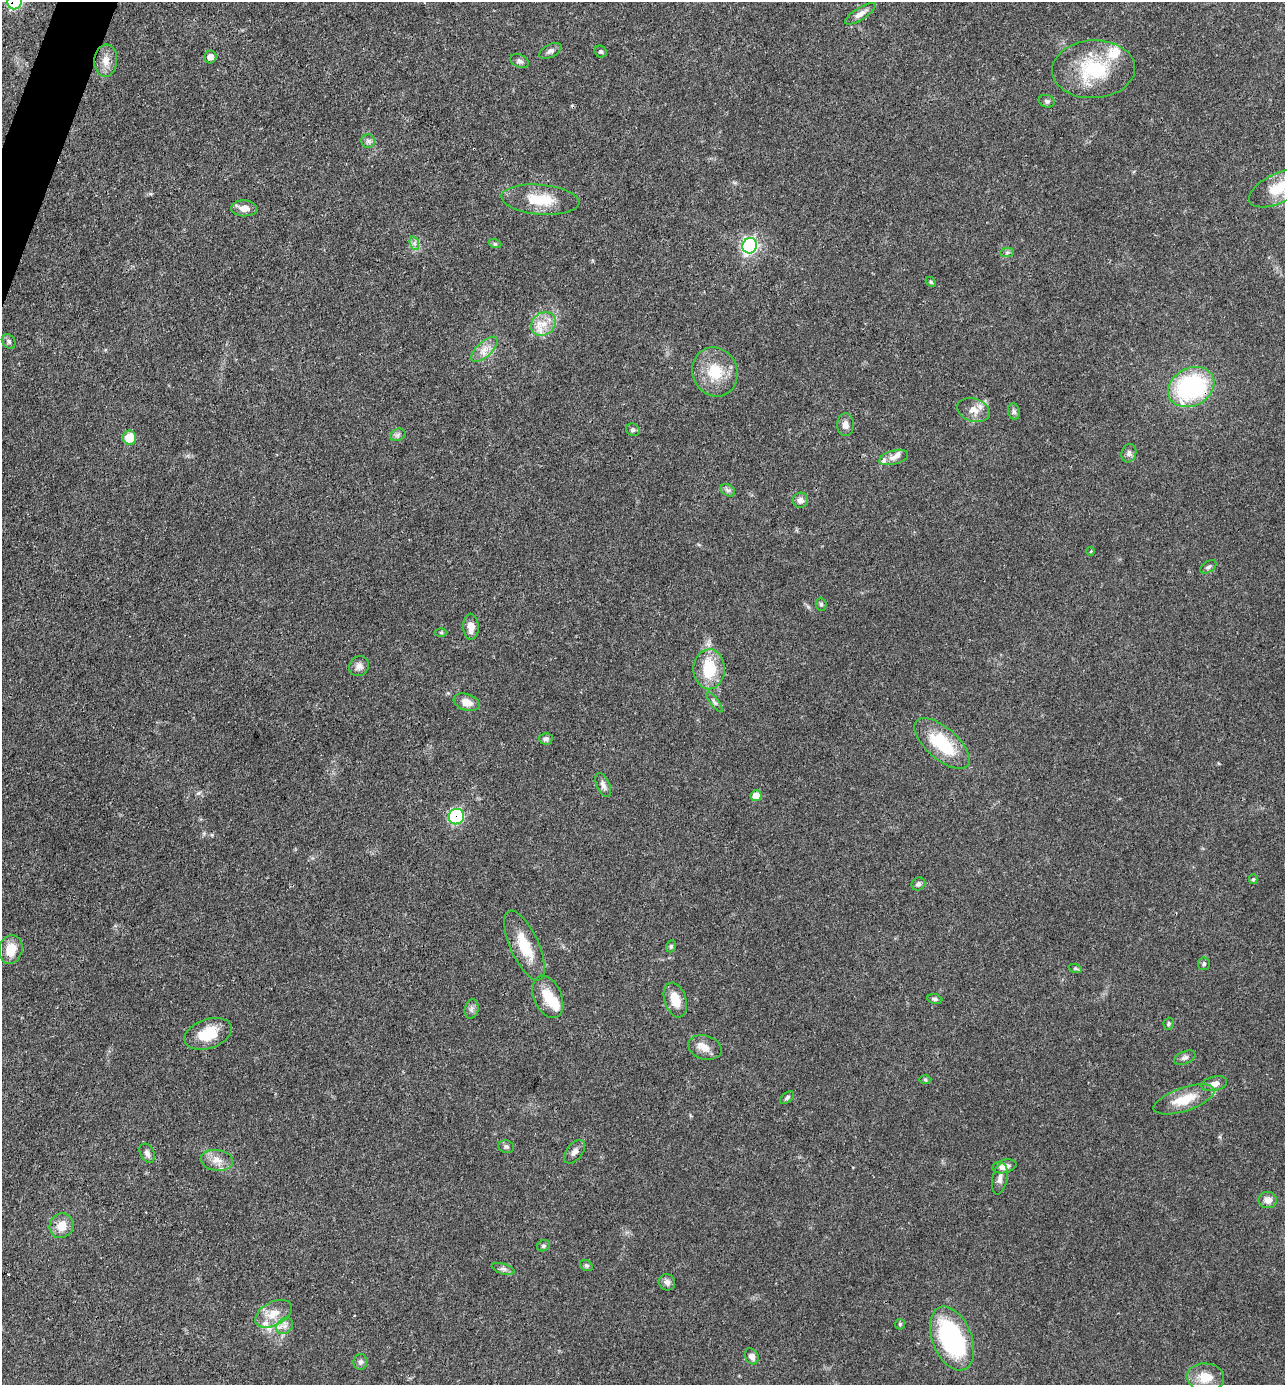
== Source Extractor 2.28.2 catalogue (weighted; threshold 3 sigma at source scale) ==
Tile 11 of 4 x 4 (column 3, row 3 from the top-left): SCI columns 2708-3990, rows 1383-2765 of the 5547 x 5532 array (HDU 1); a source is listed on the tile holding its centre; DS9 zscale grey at full resolution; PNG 1287 x 1387 px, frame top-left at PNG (2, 2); each listed source drawn as its Kron ellipse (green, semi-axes under 4 px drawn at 4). Shown black and unused: <1% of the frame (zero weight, under 3 of 4 exposures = <1% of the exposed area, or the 3 px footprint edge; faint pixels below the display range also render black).
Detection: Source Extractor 2.28.2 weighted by HDU 2 'WHT'; one run over the whole footprint, this tile lists its part. Background 0.102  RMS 0.0041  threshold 0.0183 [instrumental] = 3 sigma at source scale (4.5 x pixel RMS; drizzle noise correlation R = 1.50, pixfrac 1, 0.05/0.05 arcsec/px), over >= 5 px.
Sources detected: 94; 1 inside a brighter object's white glare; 2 cosmic-ray / hot-pixel residue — neither listed nor drawn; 6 inside a brighter listed object's ellipse — not listed separately; the other 85 listed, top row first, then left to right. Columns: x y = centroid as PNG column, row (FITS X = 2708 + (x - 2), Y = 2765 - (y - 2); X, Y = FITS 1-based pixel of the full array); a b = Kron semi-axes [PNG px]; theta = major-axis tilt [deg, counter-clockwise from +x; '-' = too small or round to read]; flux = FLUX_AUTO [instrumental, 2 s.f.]
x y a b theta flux
15 2 8 7 - 42
860 14 17 6 32 2.5
550 51 12 6 27 1.5
601 52 6 5 - 0.78
210 57 6 6 - 2.9
106 61 16 11 86 4.2
519 61 9 6 -23 1.3
1093 69 41 29 3 27
1047 101 8 6 -17 0.94
368 141 7 7 - 1.2
1278 188 31 15 26 11
540 200 39 15 -5 13
244 208 13 8 -2 3.6
414 243 7 4 -71 1.2
495 244 6 4 -19 0.66
750 246 8 7 - 92
1007 252 7 4 1 0.75
931 282 6 3 -45 0.48
543 324 13 11 36 5.6
9 341 8 6 -55 1
484 349 17 7 43 3.7
715 372 25 22 -67 14
1191 387 24 19 28 52
973 410 17 11 -20 4.2
1014 412 8 6 -74 1
845 425 11 8 -89 2.5
633 430 7 6 - 0.86
398 435 8 6 23 1.1
130 438 7 6 - 11
1129 453 9 7 73 1.6
894 457 15 7 15 2.5
728 490 8 5 -30 1.1
800 500 8 7 - 2.3
1091 551 4 3 - 0.38
1208 567 9 5 34 1
821 604 6 5 - 0.69
471 627 13 7 -88 3.6
441 633 6 4 0 0.57
359 666 10 9 - 2.1
709 669 20 15 88 16
467 702 13 8 -18 4
714 702 12 4 -52 1
546 739 6 6 - 1.3
942 743 34 16 -41 21
603 785 13 6 -67 1.9
756 796 5 5 - 6.4
456 817 8 7 - 44
1253 879 5 4 - 0.6
918 884 7 6 - 1.3
524 946 38 14 -66 13
671 946 6 4 70 0.61
11 949 14 11 73 6.9
1204 964 6 6 - 0.86
1075 968 7 4 -18 0.65
548 997 22 13 -67 8.6
935 999 7 5 -10 0.8
675 1000 18 11 -72 6.7
472 1009 10 7 78 1.5
1169 1024 6 5 - 0.65
208 1034 24 14 19 11
705 1047 17 12 -17 4.1
1185 1058 11 6 23 1.5
925 1080 6 4 0 0.53
1214 1084 13 7 13 2.9
787 1098 8 5 40 0.96
1184 1099 32 11 18 10
506 1147 8 6 -15 0.99
574 1152 14 8 51 2.4
147 1153 10 7 -63 1.8
217 1160 16 10 -7 4.3
1004 1166 12 6 12 2.8
1000 1179 16 7 79 2.1
1268 1200 9 8 - 2.9
61 1226 13 11 58 5.7
543 1246 6 5 - 0.73
586 1265 6 5 - 0.72
503 1269 12 5 -16 1.4
667 1282 8 7 - 1.6
273 1314 20 11 28 6.6
900 1324 5 5 - 0.56
285 1326 9 7 47 2.2
952 1338 33 19 -68 60
752 1356 8 6 -63 2.2
360 1362 8 7 - 1.3
1205 1377 19 14 -6 7.4
Overlapping masked pixels (flux is a lower limit): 3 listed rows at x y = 15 2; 1191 387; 456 817
Isophote crosses this tile's border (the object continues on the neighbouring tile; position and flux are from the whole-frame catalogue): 2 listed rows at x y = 15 2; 1278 188